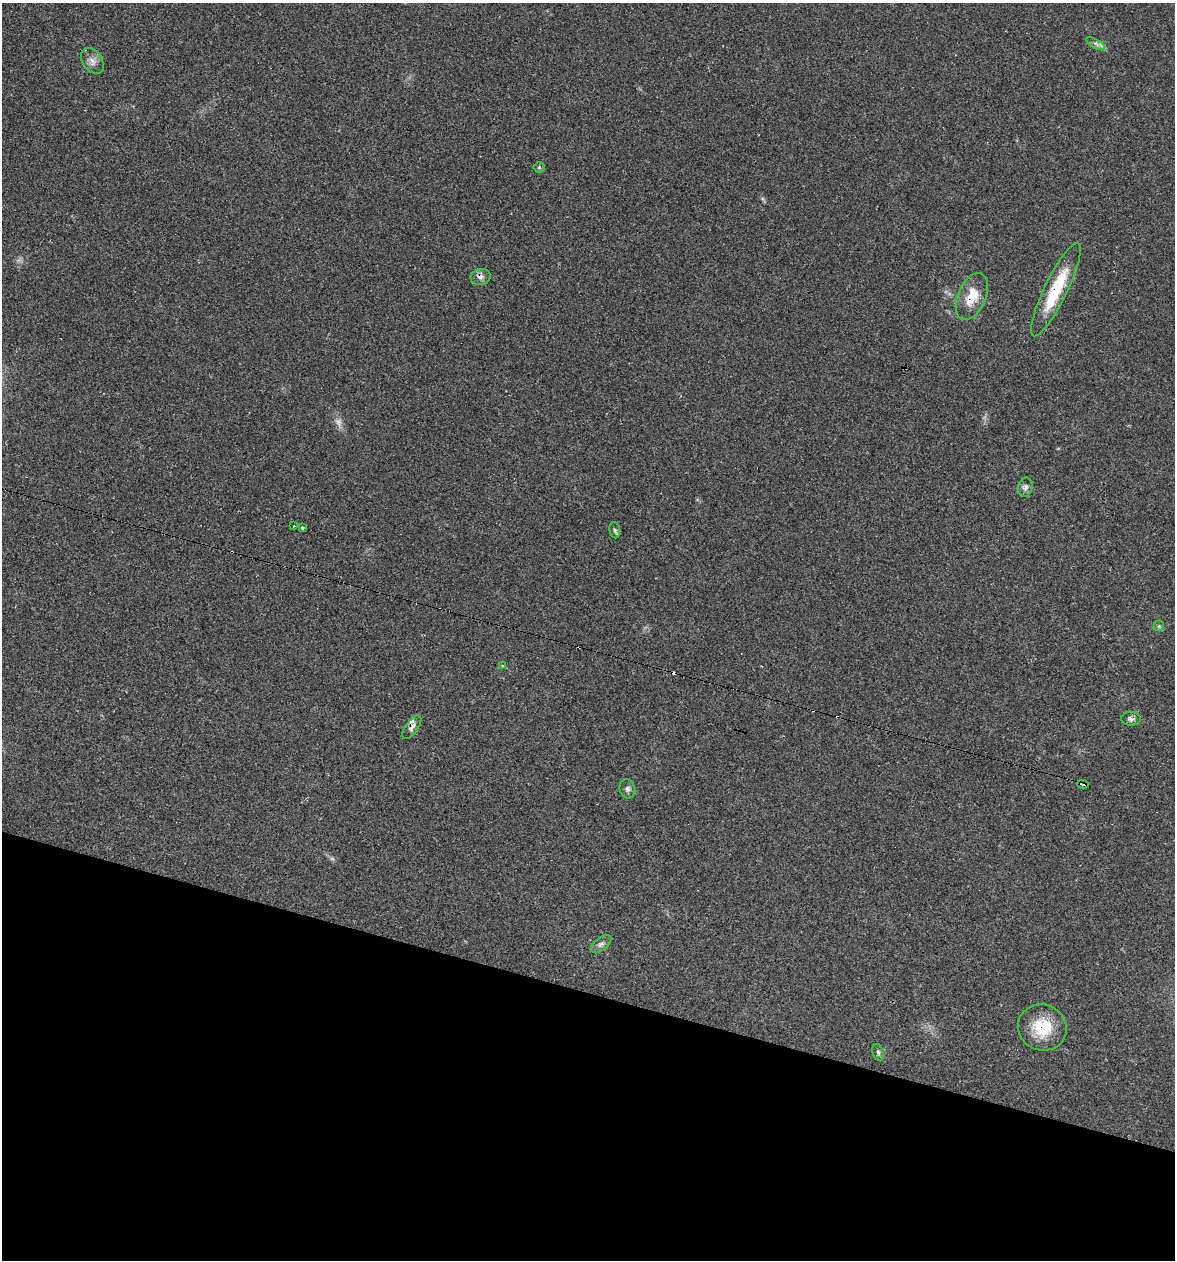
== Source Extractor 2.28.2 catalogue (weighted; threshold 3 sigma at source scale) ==
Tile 15 of 4 x 4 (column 3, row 4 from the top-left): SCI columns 2585-3757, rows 1-1258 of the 5050 x 5031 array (HDU 1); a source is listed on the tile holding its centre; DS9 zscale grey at full resolution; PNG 1177 x 1262 px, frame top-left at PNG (2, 3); each listed source drawn as its Kron ellipse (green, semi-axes under 4 px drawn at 4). Shown black and unused: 21% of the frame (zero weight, under 2 of 3 exposures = <1% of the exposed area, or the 3 px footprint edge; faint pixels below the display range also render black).
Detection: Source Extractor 2.28.2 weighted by HDU 2 'WHT'; one run over the whole footprint, this tile lists its part. Background 0.106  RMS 0.0073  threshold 0.0328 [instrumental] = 3 sigma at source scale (4.5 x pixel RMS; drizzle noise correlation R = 1.50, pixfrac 1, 0.05/0.05 arcsec/px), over >= 5 px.
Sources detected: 27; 1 too faint to see at this stretch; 6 cosmic-ray / hot-pixel residue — neither listed nor drawn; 1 inside a brighter listed object's ellipse — not listed separately; the other 19 listed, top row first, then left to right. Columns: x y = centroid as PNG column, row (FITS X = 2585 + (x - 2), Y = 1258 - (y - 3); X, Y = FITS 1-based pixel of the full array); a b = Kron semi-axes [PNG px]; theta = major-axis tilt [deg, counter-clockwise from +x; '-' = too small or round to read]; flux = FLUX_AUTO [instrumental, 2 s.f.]
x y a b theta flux
1096 44 10 4 -30 2.4
92 61 14 9 -56 5
539 167 5 5 - 1.2
481 277 10 8 12 3.4
1056 290 51 11 64 35
972 296 25 14 67 16
1025 487 10 7 78 2.9
294 526 3 3 - 0.76
302 528 3 3 - 4
615 530 8 5 -83 1.5
1159 626 5 5 - 1.2
502 666 4 3 - 1.4
1131 719 10 7 -4 2.5
412 727 14 6 54 3.6
1083 784 6 4 -7 94
627 789 9 7 -73 2.4
601 944 12 6 37 2.9
1042 1027 24 23 - 26
878 1052 8 5 -72 1.8
Overlapping masked pixels (flux is a lower limit): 6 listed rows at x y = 481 277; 1056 290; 972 296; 412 727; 1083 784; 1042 1027